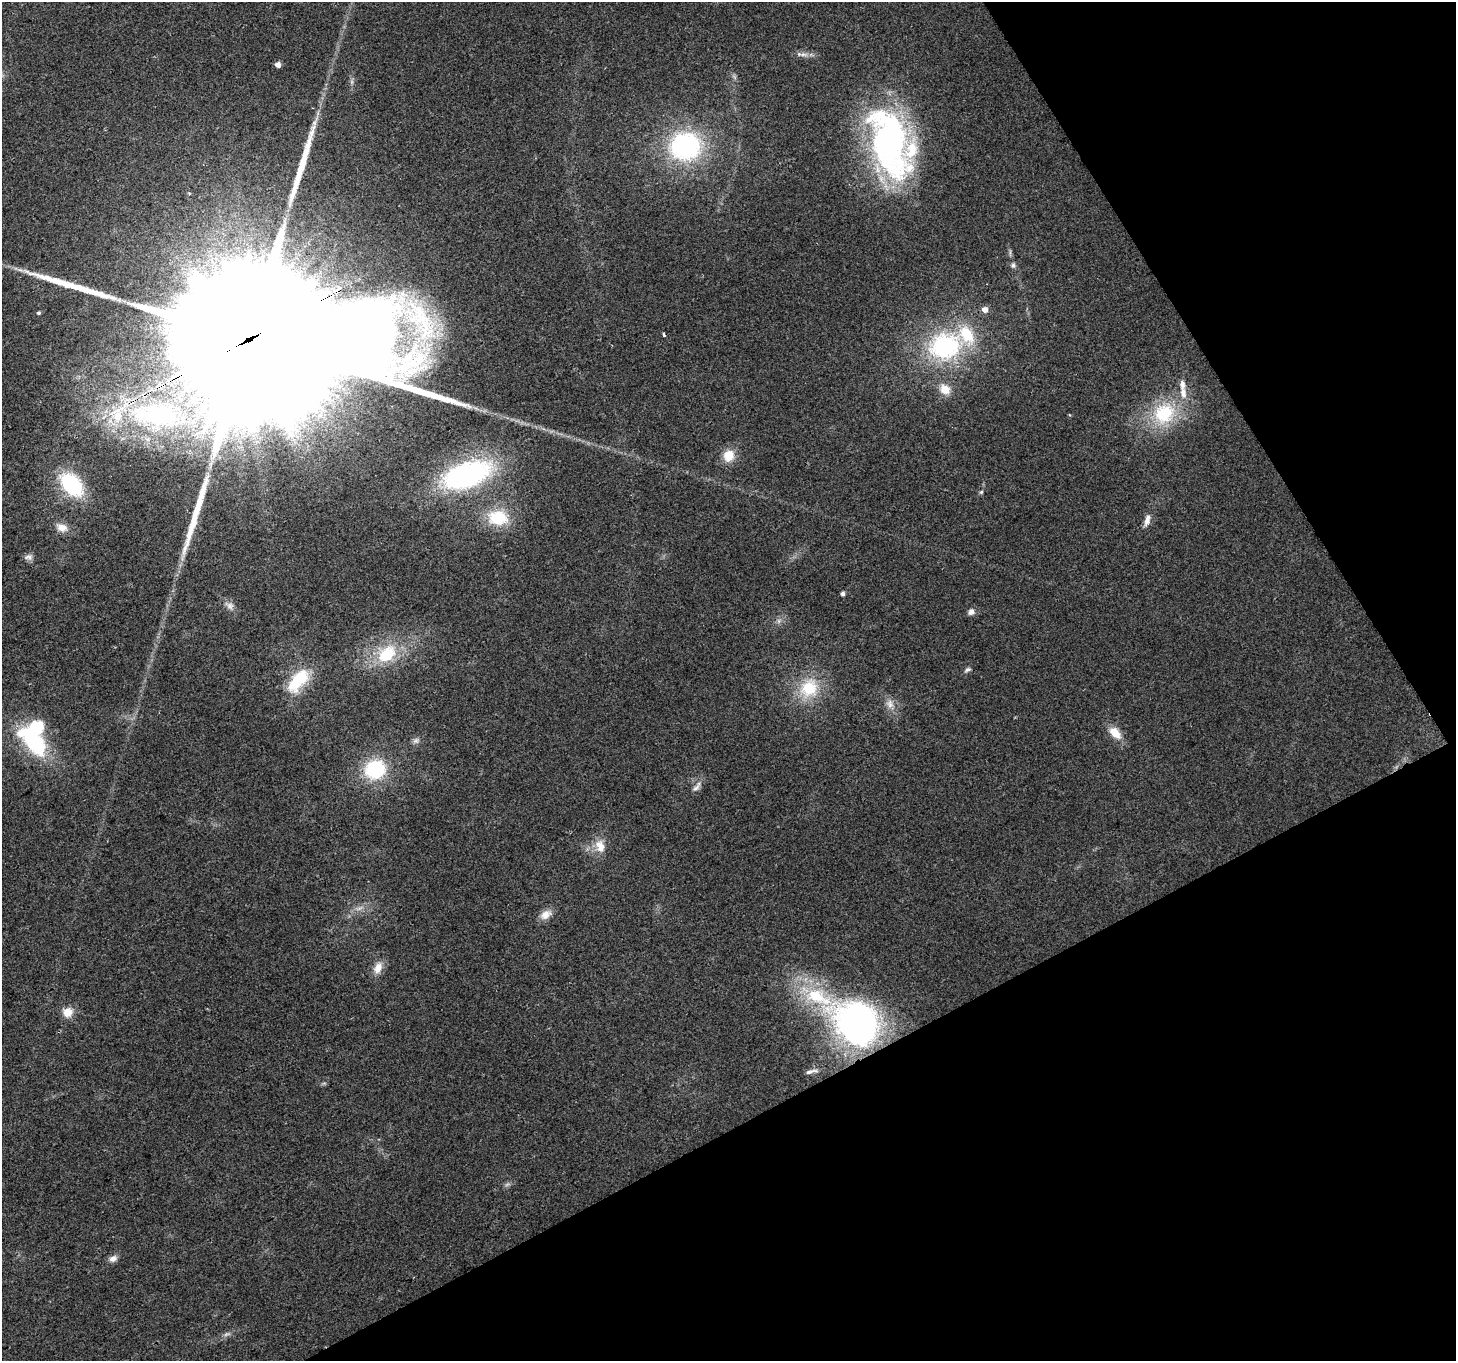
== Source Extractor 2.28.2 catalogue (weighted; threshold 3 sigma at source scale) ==
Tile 12 of 4 x 4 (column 4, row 3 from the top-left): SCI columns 4364-5817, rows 1468-2826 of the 5820 x 5713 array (HDU 1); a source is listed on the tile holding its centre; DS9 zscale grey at full resolution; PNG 1458 x 1363 px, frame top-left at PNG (2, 2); no overlay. Shown black and unused: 27% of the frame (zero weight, under 2 of 3 exposures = <1% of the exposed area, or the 3 px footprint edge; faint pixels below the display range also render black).
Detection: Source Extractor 2.28.2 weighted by HDU 2 'WHT'; one run over the whole footprint, this tile lists its part. Background 0.0337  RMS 0.0077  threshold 0.0345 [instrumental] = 3 sigma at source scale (4.5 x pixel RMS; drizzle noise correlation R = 1.50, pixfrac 1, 0.0396/0.0396 arcsec/px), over >= 5 px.
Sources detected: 55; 2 too faint to see at this stretch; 1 inside a brighter object's white glare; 3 long thin detections or spike segments (spike, bleed or trail) — not listed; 3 inside a brighter listed object's ellipse — not listed separately; the other 46 listed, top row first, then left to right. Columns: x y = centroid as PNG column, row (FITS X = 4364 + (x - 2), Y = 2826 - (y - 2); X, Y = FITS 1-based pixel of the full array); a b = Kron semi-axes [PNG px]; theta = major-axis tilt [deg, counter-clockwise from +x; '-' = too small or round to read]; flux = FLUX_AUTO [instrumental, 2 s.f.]
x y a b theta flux
804 54 12 6 -4 3.8
278 64 5 5 - 5
889 143 85 41 -74 250
685 146 31 28 6 120
1013 265 7 7 - 2.2
985 310 6 6 - 5.1
39 313 4 4 - 1.3
664 334 4 3 - 3
250 339 117 33 27 150000
945 346 38 31 14 110
1182 385 11 7 -84 4.7
945 389 15 12 -40 10
1164 413 30 26 39 51
160 416 88 36 -5 210
729 456 15 14 - 13
467 475 51 25 19 160
72 485 27 17 -47 66
981 492 6 5 - 1.2
498 518 25 19 -2 34
1147 520 18 7 71 5.6
62 527 16 11 -21 7.9
28 557 12 8 2 3.3
843 593 5 4 - 2.4
229 606 14 9 -44 4.8
971 612 9 8 - 3.6
779 621 7 5 90 1.9
387 654 30 22 39 40
967 670 10 5 32 2
298 680 33 15 49 36
809 688 29 25 57 36
890 704 13 10 -66 6.5
37 727 7 6 - 74
21 733 17 11 48 15
1115 733 18 11 -44 12
416 741 10 8 16 2.8
375 769 21 19 26 53
696 787 18 7 50 4.7
600 846 19 13 -70 11
359 908 13 3 28 3
546 914 16 10 31 7.6
378 968 17 11 67 8
817 997 44 21 -23 59
68 1012 13 12 - 9.1
857 1023 48 40 -38 280
811 1071 19 5 11 3.6
113 1258 11 8 24 4.2
Overlapping masked pixels (flux is a lower limit): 2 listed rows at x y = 250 339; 160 416